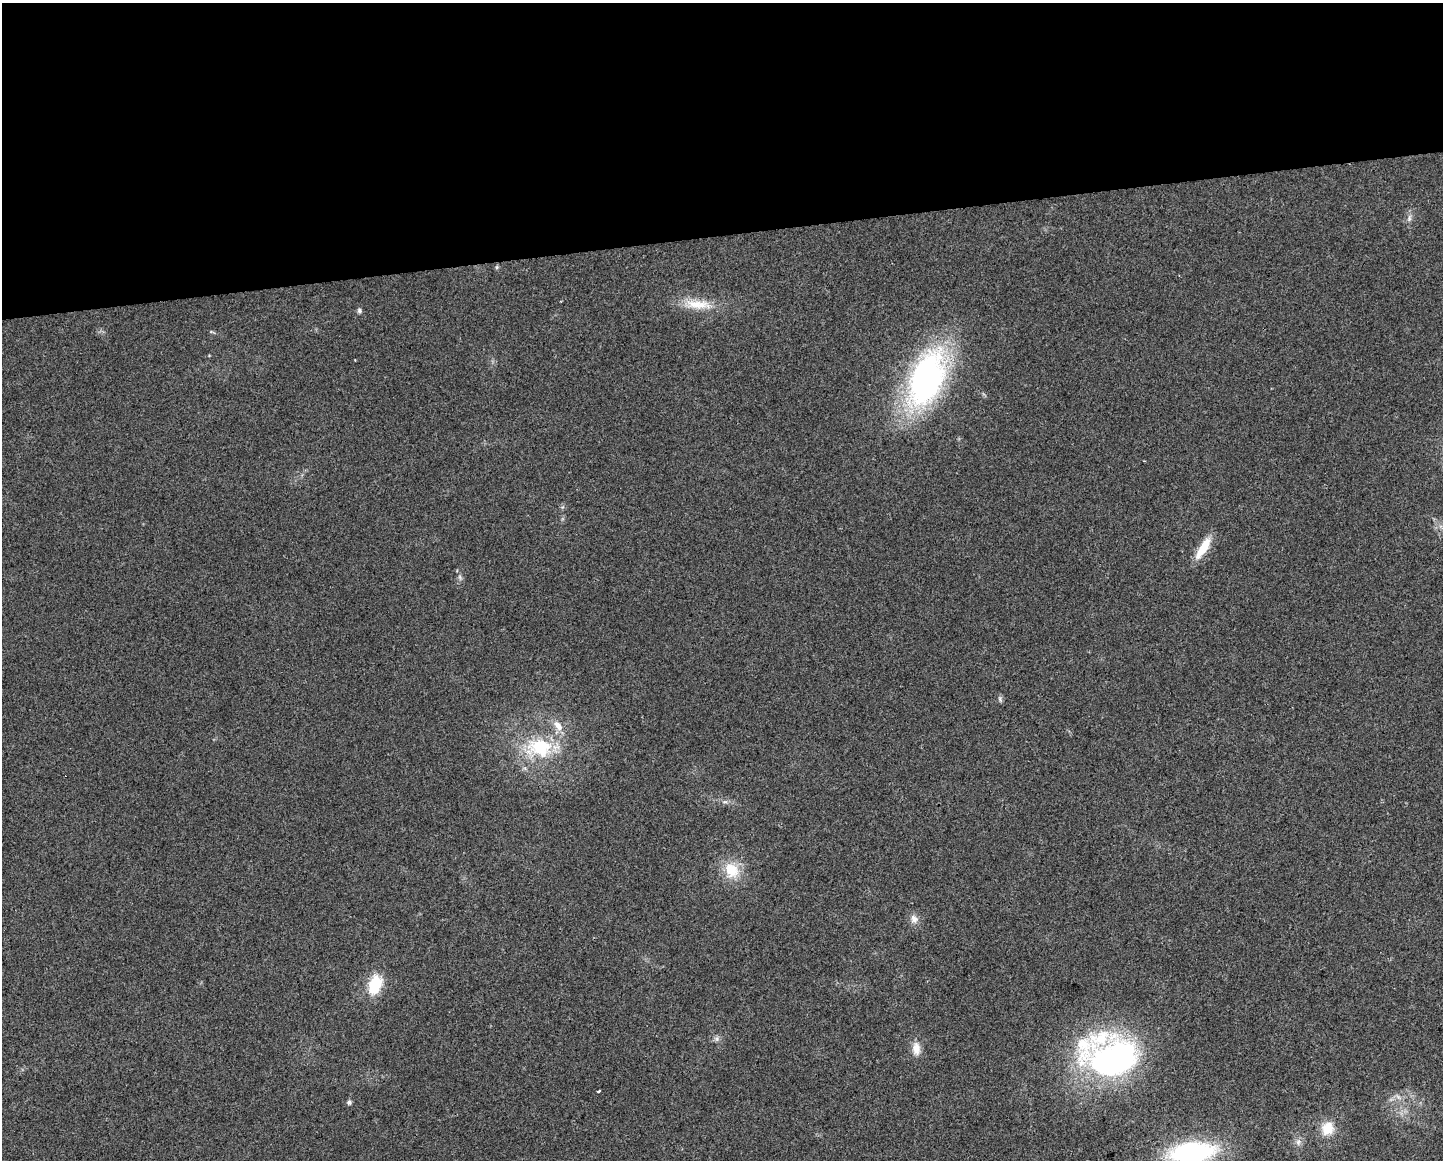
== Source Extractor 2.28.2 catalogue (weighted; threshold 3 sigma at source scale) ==
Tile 2 of 3 x 4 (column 2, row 1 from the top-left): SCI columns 1453-2893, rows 3476-4633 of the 4391 x 4633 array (HDU 1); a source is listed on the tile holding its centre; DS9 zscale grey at full resolution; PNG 1445 x 1162 px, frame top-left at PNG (2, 3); no overlay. Shown black and unused: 20% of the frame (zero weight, under 2 of 3 exposures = <1% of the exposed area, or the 3 px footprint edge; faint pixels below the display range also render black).
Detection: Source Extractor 2.28.2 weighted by HDU 2 'WHT'; one run over the whole footprint, this tile lists its part. Background 0.0515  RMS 0.0069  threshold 0.0308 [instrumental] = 3 sigma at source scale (4.5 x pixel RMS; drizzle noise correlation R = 1.50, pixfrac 1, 0.0396/0.0396 arcsec/px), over >= 5 px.
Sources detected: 26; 1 too faint to see at this stretch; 1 cosmic-ray / hot-pixel residue — not listed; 2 inside a brighter listed object's ellipse — not listed separately; the other 22 listed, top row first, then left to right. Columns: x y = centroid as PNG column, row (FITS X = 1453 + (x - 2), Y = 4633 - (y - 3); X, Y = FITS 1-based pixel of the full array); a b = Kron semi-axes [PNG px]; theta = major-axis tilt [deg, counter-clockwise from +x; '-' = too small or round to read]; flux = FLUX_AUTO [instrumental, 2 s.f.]
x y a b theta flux
1409 218 10 5 77 2.4
497 267 5 5 - 0.98
698 304 40 12 -4 18
359 311 6 6 - 1.6
926 379 61 32 69 190
1203 548 28 8 58 16
1000 699 9 5 -81 1.6
558 726 15 9 -48 6.9
540 747 29 20 -3 43
725 802 7 4 0 1.5
732 870 23 18 -63 19
914 919 12 9 -62 4.5
375 985 22 14 73 22
717 1039 8 5 84 1.9
916 1048 16 10 -86 7.1
1114 1060 58 39 22 180
599 1091 3 2 - 1.2
1398 1097 10 5 -36 2.4
349 1102 6 6 - 1.6
1328 1128 16 14 72 13
1298 1142 8 7 - 2.7
1192 1152 37 17 6 130
Isophote crosses this tile's border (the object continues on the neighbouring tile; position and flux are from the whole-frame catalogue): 1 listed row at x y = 1192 1152